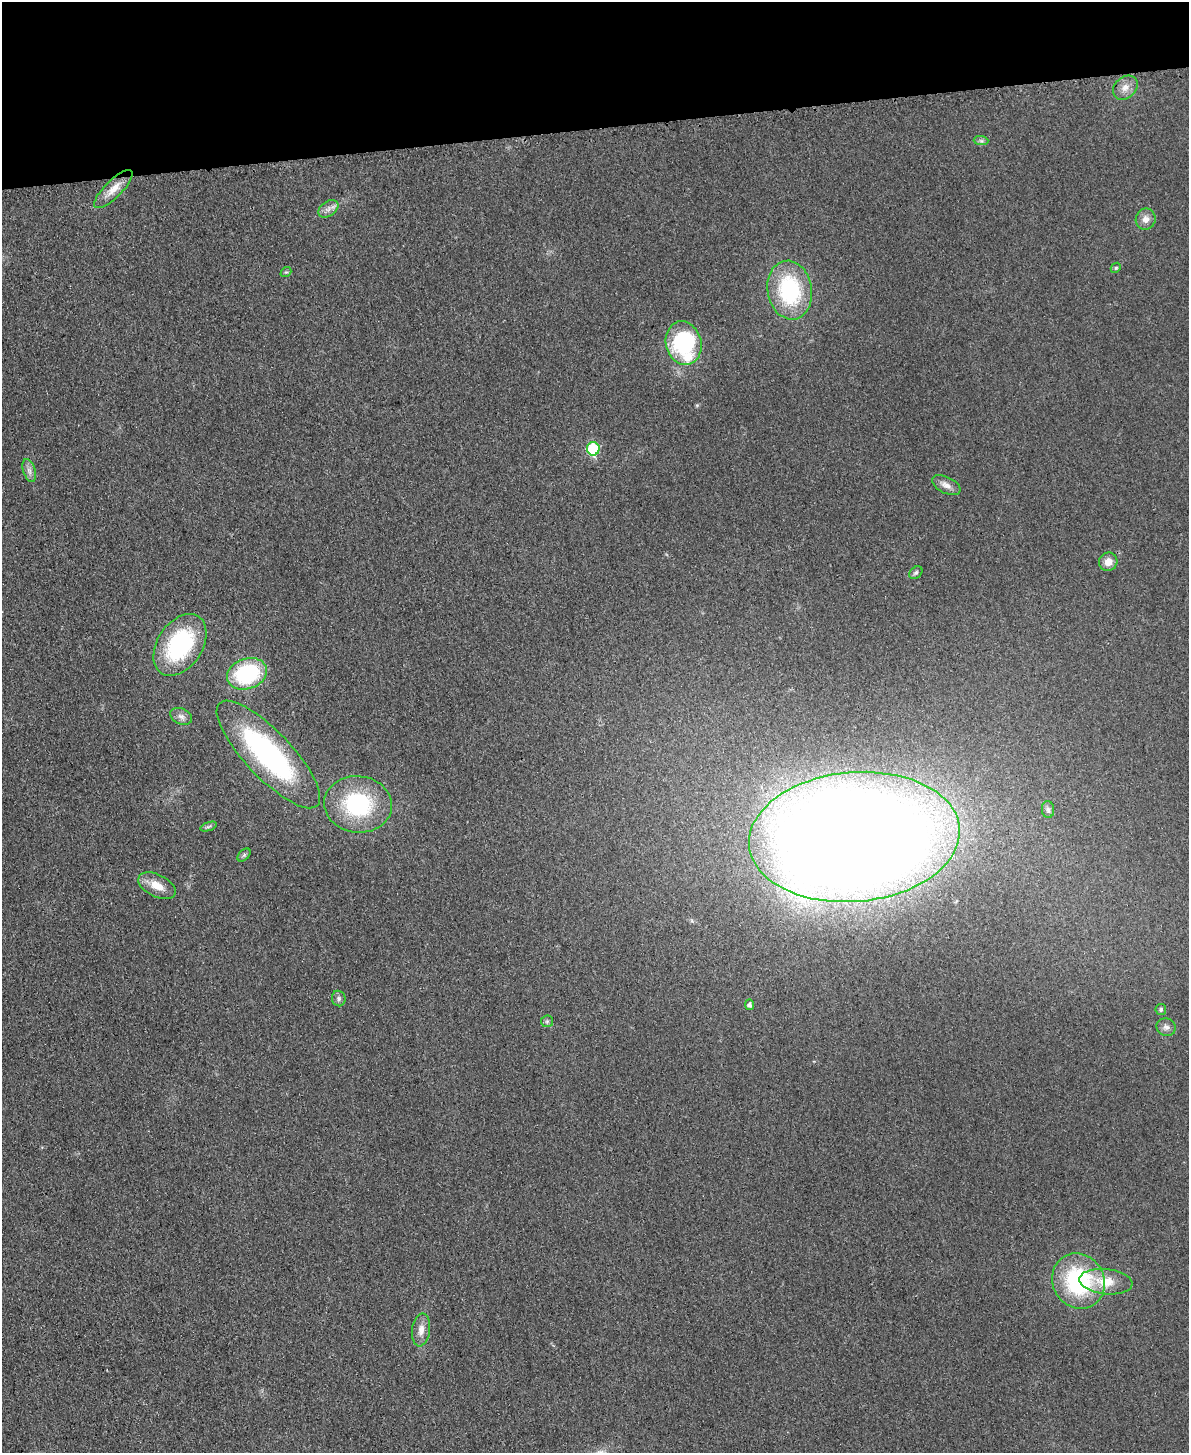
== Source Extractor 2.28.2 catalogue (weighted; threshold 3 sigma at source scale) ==
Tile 3 of 4 x 3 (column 3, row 1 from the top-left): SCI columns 2390-3576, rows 3166-4616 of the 4778 x 4763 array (HDU 1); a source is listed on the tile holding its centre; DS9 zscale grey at full resolution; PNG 1191 x 1455 px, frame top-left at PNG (2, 2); each listed source drawn as its Kron ellipse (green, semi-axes under 4 px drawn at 4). Shown black and unused: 9% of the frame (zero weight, under 3 of 4 exposures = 2% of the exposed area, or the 3 px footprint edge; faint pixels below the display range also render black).
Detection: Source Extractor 2.28.2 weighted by HDU 2 'WHT'; one run over the whole footprint, this tile lists its part. Background 0.0706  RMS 0.007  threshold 0.0317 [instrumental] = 3 sigma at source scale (4.5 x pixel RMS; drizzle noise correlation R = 1.50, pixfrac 1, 0.05/0.05 arcsec/px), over >= 5 px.
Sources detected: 32; all 32 listed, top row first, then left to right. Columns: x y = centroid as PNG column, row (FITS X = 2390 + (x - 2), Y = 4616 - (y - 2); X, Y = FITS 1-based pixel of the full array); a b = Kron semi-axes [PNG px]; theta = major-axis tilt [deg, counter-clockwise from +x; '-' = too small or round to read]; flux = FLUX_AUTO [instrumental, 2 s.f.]
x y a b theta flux
1125 88 14 10 41 6.4
981 141 7 4 -1 1.5
113 189 25 8 45 9.4
328 209 11 7 34 3.9
1146 219 10 10 - 5
1116 268 5 4 - 1
286 272 6 4 39 0.97
790 290 29 22 -80 69
684 343 22 18 -75 86
593 449 7 6 - 47
29 471 12 6 -72 3.2
946 485 15 8 -26 4.7
1108 562 9 9 - 6.2
916 573 7 5 45 1.7
180 645 34 22 56 78
247 674 20 15 19 70
181 716 11 7 -24 3.4
268 754 71 23 -46 140
358 804 34 28 -6 69
1048 809 8 6 -87 2
208 827 9 3 19 1.4
854 837 106 65 5 2200
244 855 8 4 45 1.3
157 886 20 11 -27 10
339 998 8 6 -76 2
749 1005 5 4 - 2.1
1161 1009 5 5 - 1.7
547 1021 6 6 - 1.4
1166 1027 10 8 -22 3.5
1078 1281 28 26 -59 81
1106 1282 26 12 -6 16
421 1330 16 9 82 6.1